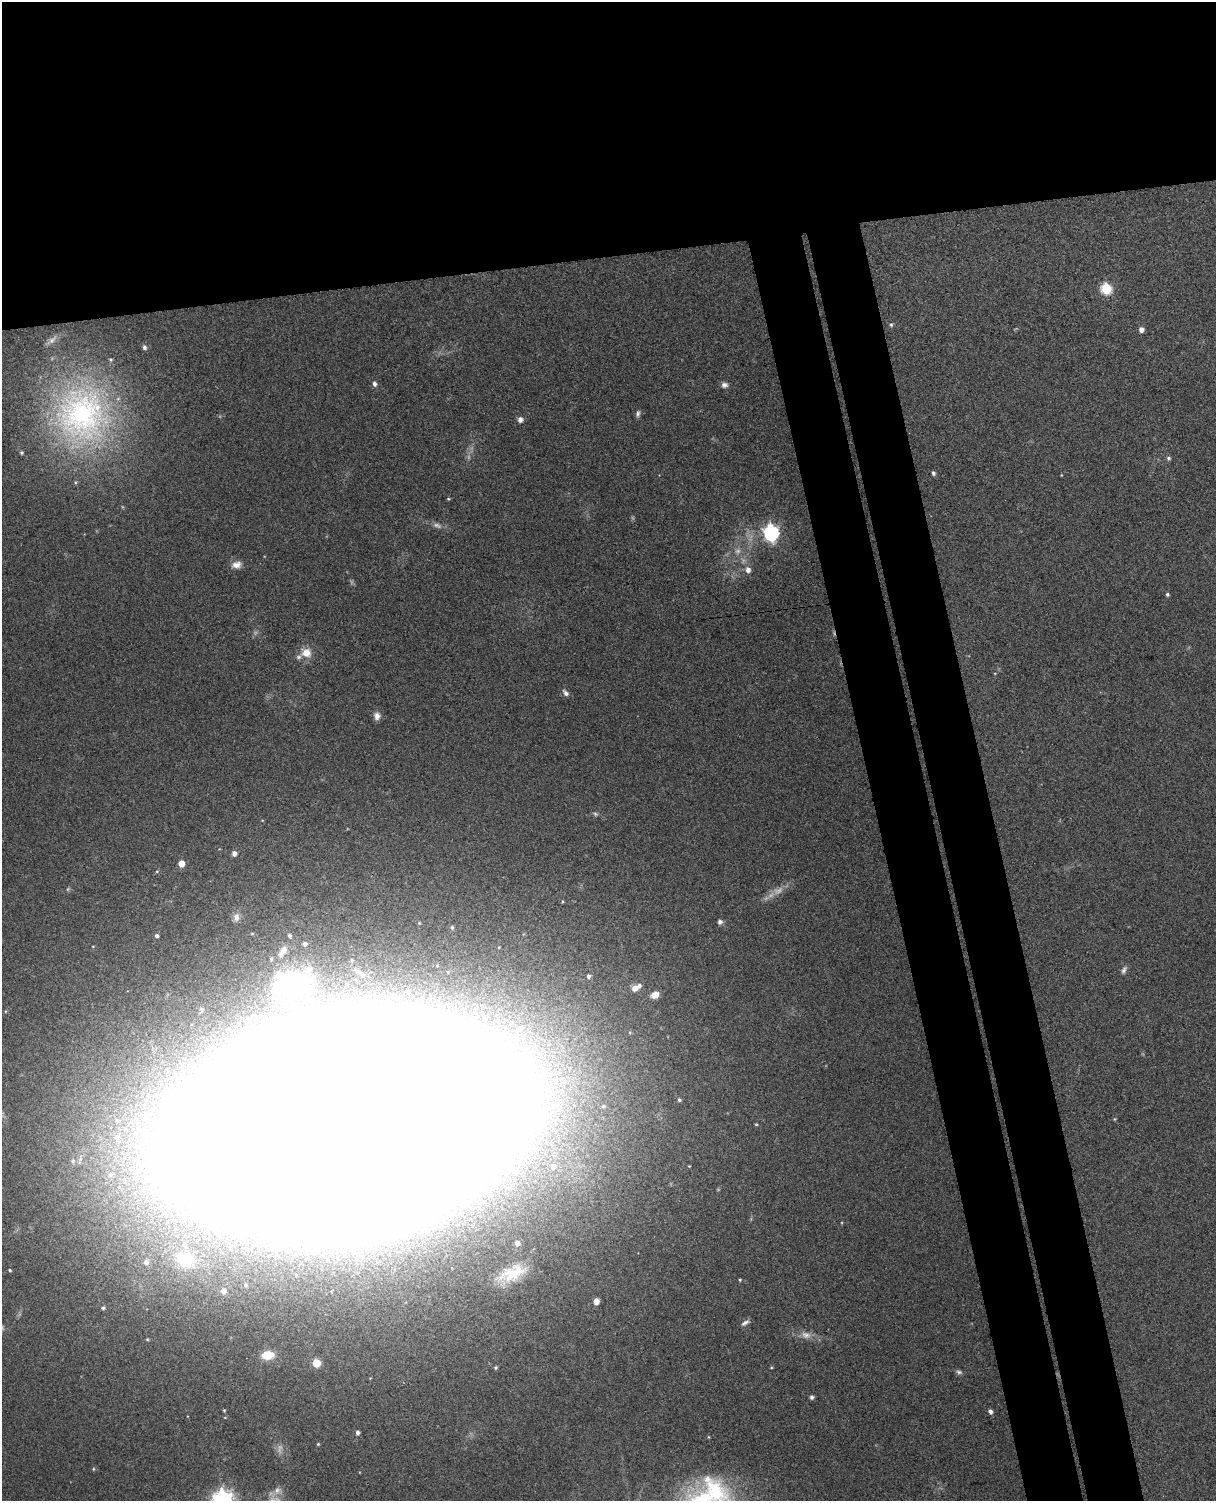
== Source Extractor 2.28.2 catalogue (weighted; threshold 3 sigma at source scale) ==
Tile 2 of 4 x 3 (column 2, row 1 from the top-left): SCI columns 1271-2484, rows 3148-4646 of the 4968 x 4909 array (HDU 1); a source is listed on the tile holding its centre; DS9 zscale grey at full resolution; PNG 1218 x 1503 px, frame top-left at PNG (2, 2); no overlay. Shown black and unused: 25% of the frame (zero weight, under 3 of 4 exposures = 5% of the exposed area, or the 3 px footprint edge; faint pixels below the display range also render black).
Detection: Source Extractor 2.28.2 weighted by HDU 2 'WHT'; one run over the whole footprint, this tile lists its part. Background 0.0696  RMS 0.0075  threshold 0.0337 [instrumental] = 3 sigma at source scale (4.5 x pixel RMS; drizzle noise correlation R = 1.50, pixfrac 1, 0.05/0.05 arcsec/px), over >= 5 px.
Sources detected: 91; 8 too faint to see at this stretch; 6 inside a brighter object's white glare — not listed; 5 inside a brighter listed object's ellipse — not listed separately; the other 72 listed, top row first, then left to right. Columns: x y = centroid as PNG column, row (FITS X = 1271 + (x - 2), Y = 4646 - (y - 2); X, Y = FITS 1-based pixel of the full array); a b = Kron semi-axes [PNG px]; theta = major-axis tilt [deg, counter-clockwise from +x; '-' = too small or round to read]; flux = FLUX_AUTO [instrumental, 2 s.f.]
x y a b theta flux
1106 289 6 6 - 66
891 325 6 5 - 1.3
1141 329 5 5 - 4.3
144 347 6 5 - 1.9
374 384 6 4 -77 2.7
724 385 8 7 - 3
638 413 8 5 79 2.3
82 416 78 70 -82 230
520 420 6 6 - 3.3
1169 458 6 6 - 1.6
933 473 5 4 - 2.1
448 499 5 3 - 0.83
771 533 7 6 - 230
236 565 13 9 13 6
748 570 6 6 - 4.3
1167 594 4 4 - 1.6
306 653 15 13 -5 9.8
995 673 4 3 - 0.53
566 693 9 6 -52 2.9
377 716 10 8 -85 4.4
595 814 7 5 -22 1.5
234 853 5 5 - 3.8
181 863 5 5 - 10
157 871 5 3 - 0.73
236 917 12 8 90 4
720 922 5 5 - 2.8
452 927 6 5 - 1.6
157 936 4 4 - 1.9
289 936 5 4 - 1.7
305 944 5 5 - 2.2
283 951 17 8 55 7
1124 970 12 6 65 2.7
357 971 25 12 -35 21
589 976 6 5 - 2.2
293 983 38 24 6 160
346 985 11 9 90 8.2
636 988 12 6 32 6.7
408 992 6 5 - 1.3
655 995 8 6 27 7.2
201 1009 7 6 - 1.8
518 1028 12 9 25 7
679 1100 5 4 - 1.3
1114 1119 5 3 - 0.76
345 1124 179 87 12 30000
756 1124 4 4 - 0.84
117 1138 10 8 89 5.5
553 1167 7 6 - 3.2
110 1175 8 7 - 2.9
517 1243 6 5 - 4.6
185 1259 17 14 -22 30
146 1262 6 6 - 3
10 1270 4 3 - 0.99
512 1273 38 17 21 27
740 1280 4 3 - 0.84
245 1285 6 6 - 1.7
223 1291 5 5 - 5.1
596 1301 5 5 - 6.5
103 1308 5 5 - 1.5
745 1323 11 5 30 2.8
806 1335 14 10 -11 6.2
268 1355 11 8 7 17
316 1363 5 5 - 22
496 1368 4 4 - 1.2
959 1372 8 6 -27 2
812 1397 5 5 - 2
224 1410 4 4 - 0.75
990 1411 5 4 - 2.9
358 1432 5 4 - 2.5
318 1444 4 4 - 0.83
93 1469 5 4 - 0.94
277 1490 14 10 39 5.6
223 1500 8 7 - 510
Overlapping masked pixels (flux is a lower limit): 1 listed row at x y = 345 1124
Isophote crosses this tile's border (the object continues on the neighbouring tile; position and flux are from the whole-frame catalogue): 2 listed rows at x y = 345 1124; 223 1500